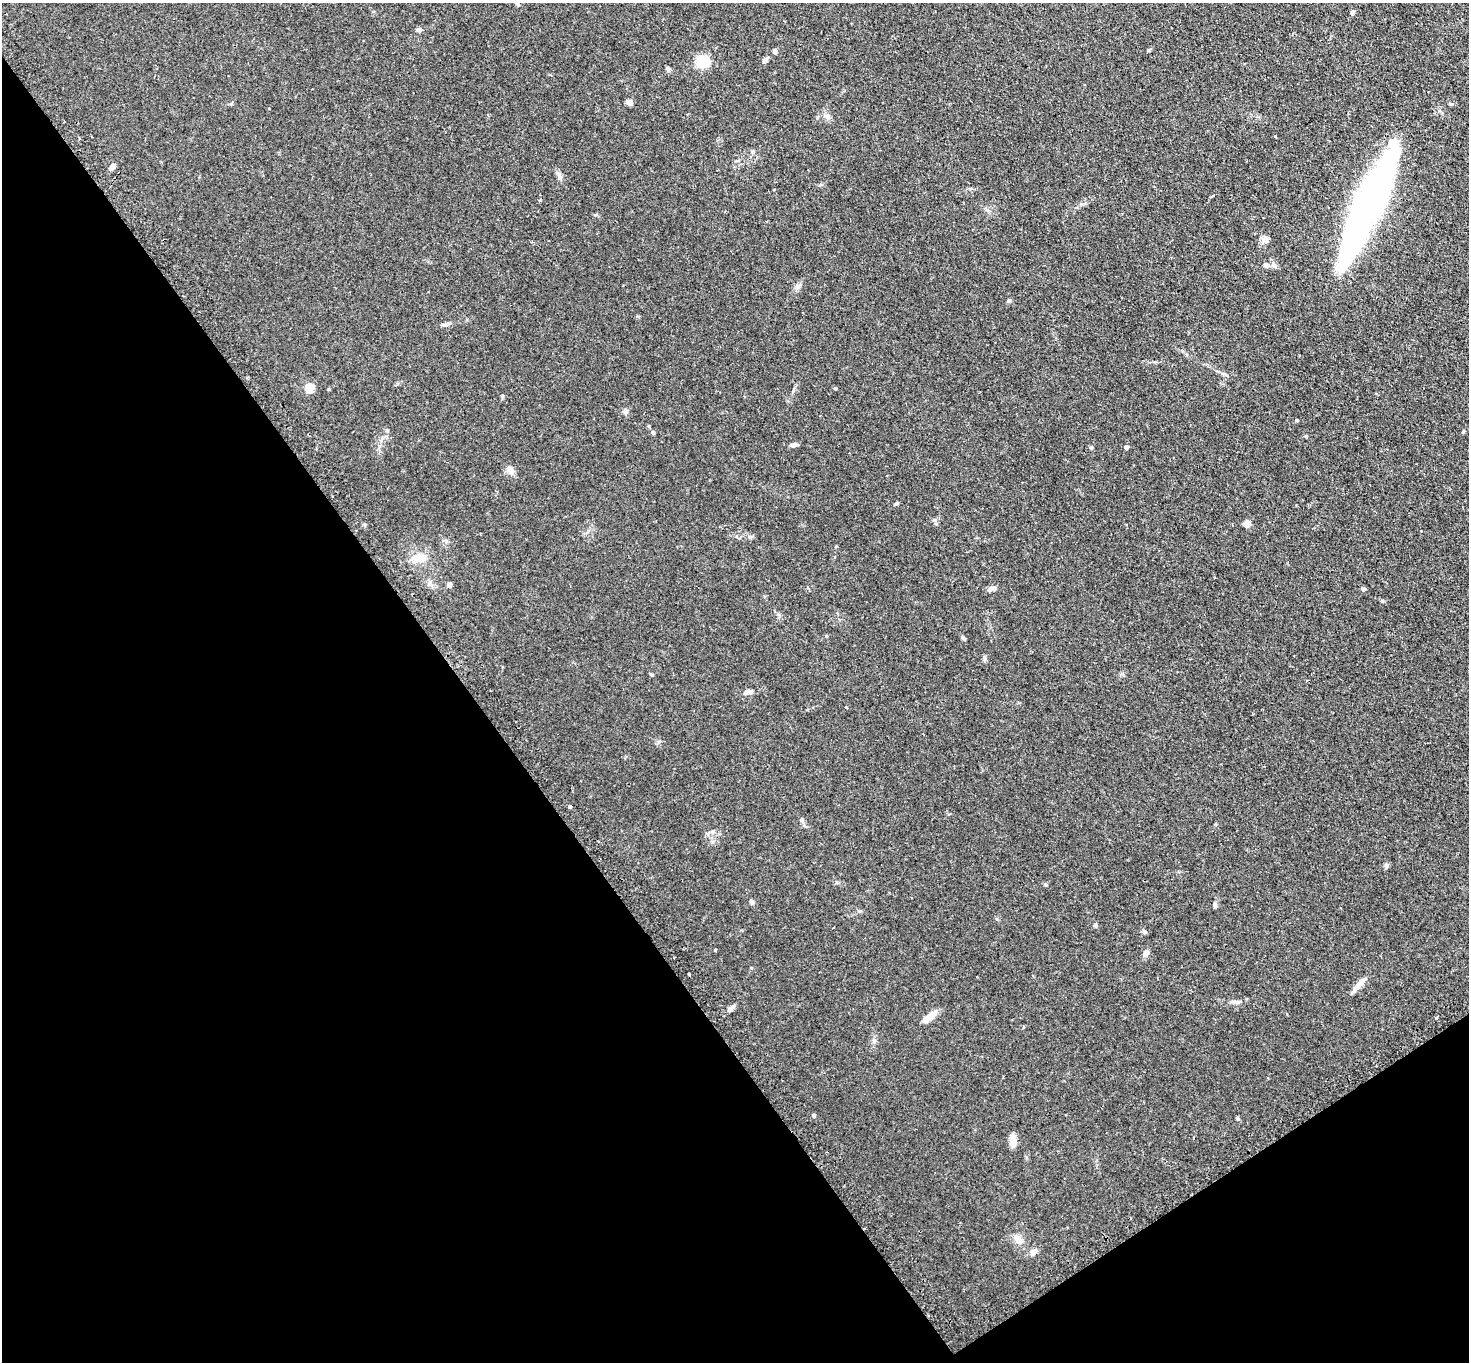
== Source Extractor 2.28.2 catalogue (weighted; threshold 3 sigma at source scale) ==
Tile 14 of 4 x 4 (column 2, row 4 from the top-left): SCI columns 1516-2982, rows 186-1545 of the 5963 x 5953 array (HDU 1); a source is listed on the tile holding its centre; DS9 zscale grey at full resolution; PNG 1471 x 1364 px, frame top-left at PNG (2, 3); no overlay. Shown black and unused: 36% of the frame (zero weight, under 2 of 3 exposures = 4% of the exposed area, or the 3 px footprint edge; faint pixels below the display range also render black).
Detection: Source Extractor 2.28.2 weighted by HDU 2 'WHT'; one run over the whole footprint, this tile lists its part. Background 0.111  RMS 0.0076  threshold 0.0342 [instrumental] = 3 sigma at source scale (4.5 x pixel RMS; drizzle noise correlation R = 1.50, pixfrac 1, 0.05/0.05 arcsec/px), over >= 5 px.
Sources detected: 60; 2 inside a brighter object's white glare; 1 cosmic-ray / hot-pixel residue — not listed; the other 57 listed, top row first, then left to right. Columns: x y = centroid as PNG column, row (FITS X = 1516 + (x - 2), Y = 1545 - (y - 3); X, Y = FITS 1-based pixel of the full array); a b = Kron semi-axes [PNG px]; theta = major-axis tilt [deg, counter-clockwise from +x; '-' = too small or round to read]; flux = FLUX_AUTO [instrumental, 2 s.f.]
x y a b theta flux
1352 12 7 5 68 1.1
419 30 6 5 - 1.9
775 51 4 4 - 3.7
765 60 10 5 50 2.3
703 61 14 13 - 16
668 69 8 4 -45 1.2
629 102 4 4 - 8.3
1451 104 6 4 -17 0.88
488 115 3 3 - 1
817 117 6 3 72 0.82
112 167 8 6 57 2.6
559 175 17 4 -66 2.3
1366 211 106 22 64 320
1266 265 7 6 - 2
797 287 9 7 44 2.5
1009 300 6 5 - 1.3
445 325 10 4 5 1.9
310 388 5 5 - 34
836 389 4 3 - 3.6
502 396 5 4 - 0.83
1463 432 5 3 - 0.66
793 445 9 5 2 1.8
1126 447 4 4 - 2.6
510 470 12 9 -49 3.8
896 504 6 4 20 0.98
934 520 6 4 43 1.2
1247 524 6 5 - 7.3
419 558 19 11 -5 9.6
430 583 8 6 -88 2.4
449 585 4 4 - 5
993 588 10 6 19 2.7
1363 589 5 4 - 1.4
1382 601 6 3 18 0.8
963 638 7 4 -31 1
651 674 6 3 -19 0.76
748 692 9 6 2 2.9
846 707 3 2 - 1.2
570 806 4 3 - 3.2
801 820 8 5 -69 1.6
1045 884 5 4 - 0.82
751 902 8 5 -43 1.4
1215 905 8 4 -82 1.5
1095 926 6 4 -70 1.1
1144 932 6 5 - 1.3
715 950 3 3 - 0.72
1146 953 6 5 - 5
689 974 3 3 - 1.4
1358 985 21 6 49 6
1233 1002 8 6 -1 2.2
731 1008 11 5 42 2.7
930 1017 20 8 39 7.1
1436 1018 3 3 - 1.1
814 1116 5 4 - 1.3
1237 1118 4 4 - 0.94
1013 1139 13 7 -89 6.4
1018 1239 12 11 - 5.3
1033 1252 8 7 - 3.7
Unlisted compact peaks at least as high as the median listed source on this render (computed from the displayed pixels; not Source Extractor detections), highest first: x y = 1297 420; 984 659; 387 430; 653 432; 1306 436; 1091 447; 874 1041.